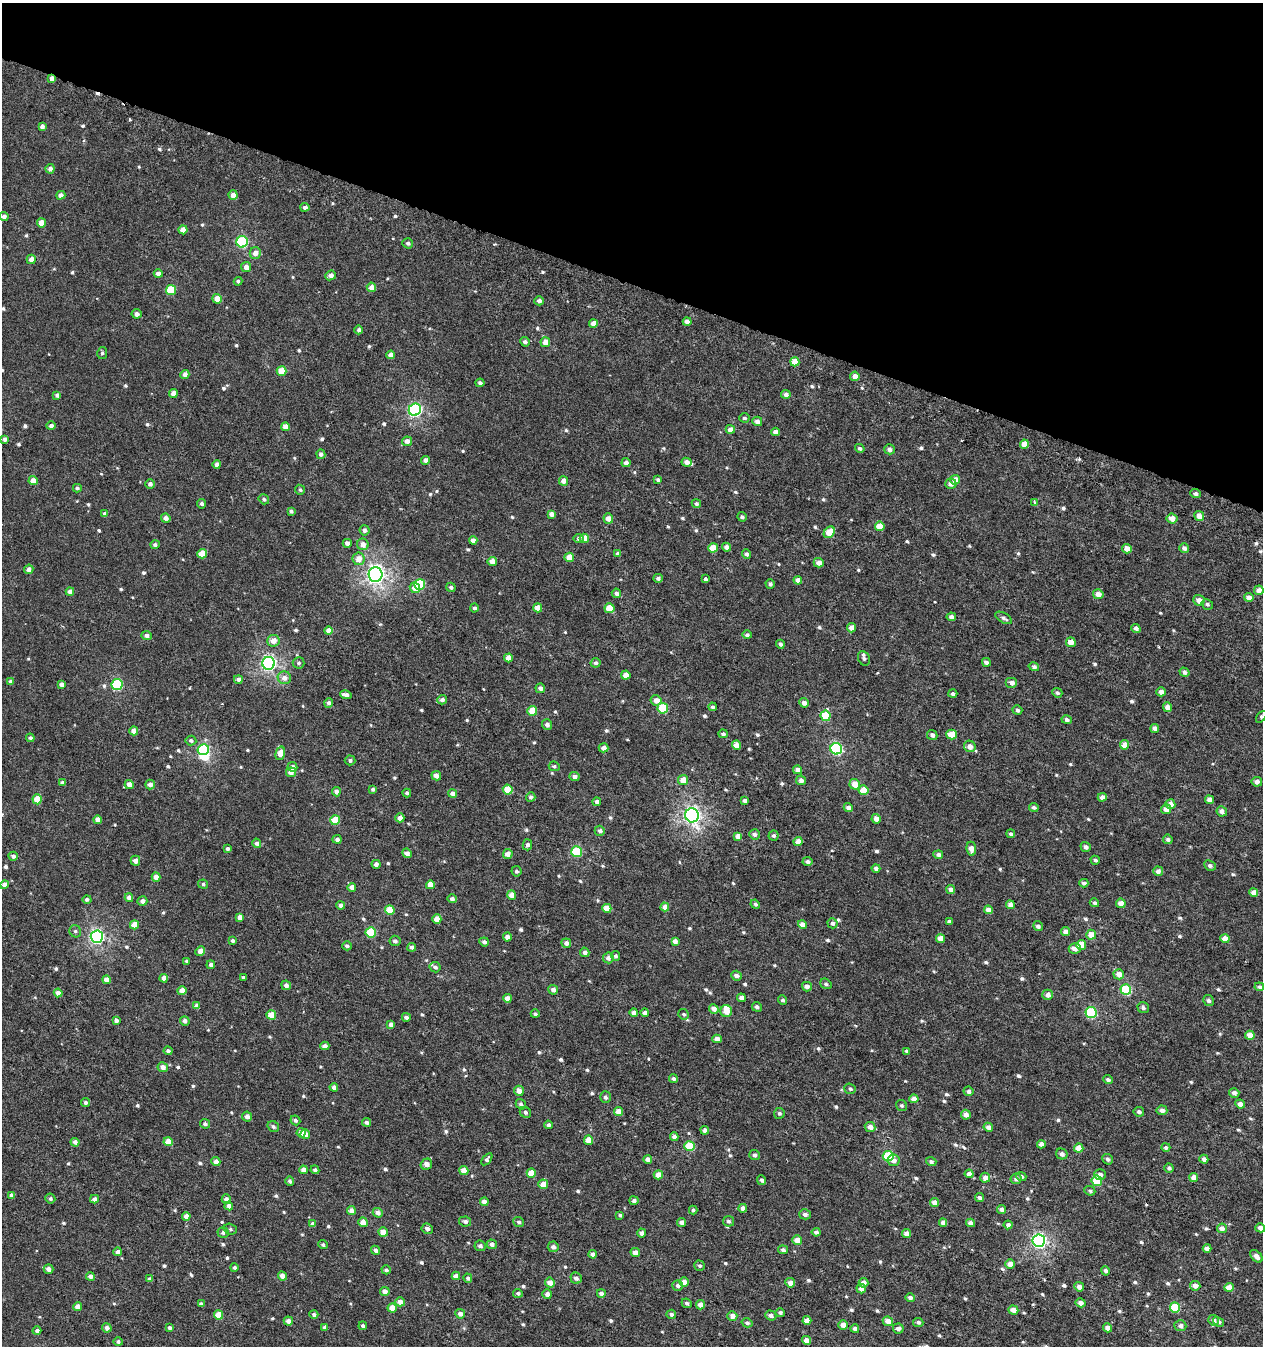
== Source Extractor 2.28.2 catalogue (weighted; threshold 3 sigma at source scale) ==
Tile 2 of 4 x 4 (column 2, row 1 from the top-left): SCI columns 1553-2813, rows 4092-5435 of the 5616 x 5441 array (HDU 1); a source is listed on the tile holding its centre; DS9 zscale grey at full resolution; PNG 1265 x 1348 px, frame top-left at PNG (2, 3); each listed source drawn as its Kron ellipse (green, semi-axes under 4 px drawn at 4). Shown black and unused: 21% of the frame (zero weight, under 3 of 6 exposures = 3% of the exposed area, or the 3 px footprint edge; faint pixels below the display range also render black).
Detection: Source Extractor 2.28.2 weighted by HDU 2 'WHT'; one run over the whole footprint, this tile lists its part. Background 3.16e-04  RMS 0.0012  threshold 0.00471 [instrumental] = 3 sigma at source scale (4.09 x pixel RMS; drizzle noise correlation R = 1.36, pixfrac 0.8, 0.0396/0.0396 arcsec/px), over >= 5 px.
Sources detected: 734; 1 inside a brighter object's white glare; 2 cosmic-ray / hot-pixel residue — neither listed nor drawn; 5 inside a brighter listed object's ellipse — not listed separately; of the other 726, all 500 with FLUX_AUTO >= 0.221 (the completeness limit of this list) listed and drawn (226 fainter detections not listed), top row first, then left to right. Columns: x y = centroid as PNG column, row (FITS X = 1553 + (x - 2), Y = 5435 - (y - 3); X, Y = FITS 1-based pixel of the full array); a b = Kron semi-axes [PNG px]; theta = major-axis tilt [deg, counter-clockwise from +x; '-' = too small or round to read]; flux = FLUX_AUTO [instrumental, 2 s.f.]
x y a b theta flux
52 78 4 4 - 0.57
42 127 4 4 - 0.44
50 169 5 4 - 0.48
61 195 4 4 - 0.48
233 195 4 4 - 0.81
305 207 4 4 - 0.35
4 217 4 4 - 0.46
41 223 4 4 - 1.2
183 230 4 4 - 1
242 242 6 5 - 9.5
408 243 5 5 - 0.26
255 253 6 5 - 0.8
31 259 5 4 - 0.73
246 267 5 5 - 0.65
158 274 4 4 - 0.51
331 275 5 4 - 0.61
238 281 4 4 - 0.22
371 287 5 4 - 0.86
171 290 5 5 - 4.4
217 299 5 4 - 1.2
539 301 4 4 - 0.4
137 314 5 4 - 0.48
687 322 4 4 - 0.6
593 323 4 4 - 0.85
359 330 4 4 - 0.29
525 342 5 4 - 0.29
545 342 5 5 - 0.86
102 353 6 5 - 0.23
391 355 4 4 - 0.8
795 362 4 4 - 1.5
281 371 5 5 - 2.3
185 374 4 4 - 0.57
855 376 4 4 - 0.7
480 383 4 4 - 0.31
173 393 4 4 - 0.86
786 394 5 4 - 0.44
57 395 4 4 - 0.34
415 410 6 6 - 18
744 418 5 4 - 0.23
757 421 5 4 - 0.54
51 426 4 4 - 0.42
285 427 4 4 - 0.82
730 429 4 4 - 0.81
776 432 4 4 - 0.69
5 439 4 4 - 0.35
407 441 5 5 - 0.65
1024 444 4 4 - 1.2
860 448 5 4 - 0.26
890 449 5 5 - 0.43
321 454 4 4 - 0.34
425 460 4 4 - 0.51
686 462 5 4 - 0.57
626 463 4 4 - 0.5
217 465 4 4 - 0.61
658 480 4 3 - 0.25
955 480 5 5 - 0.9
33 481 4 4 - 0.9
563 481 5 4 - 0.76
150 484 5 5 - 0.44
951 484 6 5 - 0.43
77 488 4 4 - 0.25
300 490 5 5 - 0.26
1195 494 5 4 - 0.32
264 499 5 4 - 0.24
1034 502 4 3 - 0.22
202 504 5 4 - 0.34
696 504 5 4 - 0.24
291 511 4 3 - 0.25
105 514 4 4 - 0.49
551 514 4 4 - 0.53
1199 516 5 5 - 0.88
742 517 5 4 - 0.27
166 518 5 4 - 0.46
608 518 5 5 - 0.75
1172 518 5 5 - 0.91
880 526 5 4 - 1.5
364 530 5 5 - 0.36
829 532 6 5 - 1.9
579 538 5 4 - 0.3
584 538 4 4 - 1.1
473 540 4 4 - 0.58
347 543 4 4 - 0.49
363 544 6 5 - 0.74
155 545 5 4 - 0.26
727 547 5 4 - 0.57
713 548 4 4 - 2
1184 548 5 4 - 0.45
1127 549 5 4 - 1
202 554 5 5 - 2
617 554 4 4 - 0.32
746 554 5 4 - 0.34
569 557 4 4 - 1.6
358 559 6 6 - 1.1
492 562 4 4 - 1.1
819 563 5 5 - 0.69
29 569 5 4 - 0.52
375 575 7 7 - 46
658 578 5 4 - 0.32
705 579 4 3 - 0.24
798 580 4 4 - 0.74
420 584 5 5 - 5.1
770 584 5 4 - 0.25
451 587 5 4 - 0.3
415 588 5 5 - 0.92
1259 590 5 4 - 0.84
70 592 4 4 - 0.56
616 593 5 4 - 0.4
1098 594 5 5 - 0.8
1249 597 5 4 - 0.68
1199 600 6 5 - 0.91
1207 604 6 5 - 0.26
474 608 4 4 - 0.24
538 608 4 4 - 1.1
610 608 5 5 - 2.2
951 617 4 4 - 0.5
1004 618 9 5 -30 0.34
851 628 4 4 - 0.74
1136 628 5 4 - 0.47
328 631 4 4 - 0.72
147 635 5 4 - 0.45
747 635 4 4 - 0.24
273 641 6 6 - 0.89
1071 642 5 4 - 1
780 644 4 4 - 0.25
508 658 4 4 - 0.83
864 658 7 5 -64 0.24
986 662 4 4 - 0.43
268 663 6 6 - 27
299 663 6 5 - 0.23
596 663 5 4 - 0.31
1034 667 5 4 - 0.29
1184 672 5 4 - 0.39
626 675 4 4 - 1.1
284 678 6 6 - 0.68
238 679 4 4 - 0.38
11 682 4 4 - 0.39
1012 683 6 5 - 0.46
61 684 4 4 - 0.44
117 684 5 5 - 9
540 688 5 4 - 0.47
1161 692 5 4 - 0.51
1057 693 5 4 - 0.25
953 694 4 4 - 0.25
346 695 6 4 -16 0.53
442 700 5 4 - 0.42
656 700 5 5 - 0.86
329 703 5 4 - 0.34
804 703 5 4 - 0.55
712 707 4 4 - 0.22
1167 707 5 4 - 0.64
663 708 5 5 - 5.5
1017 710 5 4 - 0.3
532 711 5 5 - 2.2
826 716 5 5 - 3.9
1261 717 7 4 49 0.31
1067 720 5 4 - 0.32
547 725 5 5 - 0.43
1155 728 4 4 - 0.52
134 731 4 4 - 0.76
723 734 5 4 - 0.29
952 734 5 5 - 2.2
932 735 5 5 - 0.35
30 738 4 4 - 0.29
191 740 5 5 - 0.29
736 745 4 4 - 1
1125 745 5 4 - 1.1
970 746 6 5 - 0.72
603 748 5 4 - 0.65
203 749 6 5 - 11
836 749 6 5 - 12
280 753 7 4 76 1
350 760 5 5 - 0.27
554 766 5 5 - 0.24
292 767 5 4 - 0.64
797 770 4 4 - 0.65
291 772 5 5 - 0.66
436 776 5 4 - 0.7
574 777 5 4 - 0.48
683 780 5 5 - 1.2
801 780 5 4 - 0.43
1257 782 5 5 - 0.55
62 783 4 4 - 0.39
855 784 5 5 - 1.3
129 785 4 4 - 0.78
150 785 5 5 - 0.6
373 789 4 3 - 0.26
508 790 5 5 - 2.4
863 790 5 5 - 2
336 792 5 4 - 0.49
407 793 4 3 - 0.25
452 794 4 4 - 0.62
531 797 4 4 - 0.28
1102 797 4 4 - 0.56
37 799 5 4 - 2.1
1210 800 4 4 - 0.76
745 801 4 3 - 0.4
597 802 4 4 - 0.51
1170 804 5 5 - 0.87
848 807 4 4 - 0.48
1034 807 5 4 - 0.26
1166 809 5 5 - 0.78
1222 811 5 5 - 0.62
692 815 7 6 - 39
400 818 4 4 - 0.79
876 819 5 4 - 0.76
98 820 4 4 - 0.71
335 820 5 5 - 2.8
600 831 5 5 - 0.38
755 834 5 5 - 0.39
1011 834 4 3 - 0.23
738 836 4 4 - 0.81
774 836 5 5 - 0.27
337 839 4 4 - 0.39
1168 839 5 4 - 0.32
798 842 4 4 - 0.84
257 843 5 4 - 0.4
527 845 5 4 - 0.34
1086 847 5 4 - 0.38
227 849 4 3 - 0.23
971 849 7 4 -83 1
577 851 5 5 - 6.8
407 853 5 4 - 0.53
508 854 5 4 - 0.84
938 855 5 4 - 0.35
13 856 4 4 - 0.37
1095 860 5 4 - 0.23
135 861 5 4 - 0.65
807 862 5 4 - 0.36
376 864 4 4 - 0.45
1210 865 6 5 - 0.29
876 868 4 4 - 0.34
516 871 5 5 - 0.27
1158 871 5 5 - 0.53
156 877 4 4 - 0.8
1084 883 4 4 - 0.3
203 884 5 4 - 0.23
5 885 4 4 - 0.58
430 885 4 4 - 1.1
352 887 4 4 - 0.79
951 890 4 4 - 0.5
1254 892 4 4 - 0.84
512 895 4 4 - 1.1
129 898 4 4 - 0.55
87 899 4 4 - 0.29
452 899 4 4 - 0.36
142 901 5 4 - 0.5
1094 903 5 4 - 0.25
1121 903 5 4 - 0.83
755 904 5 4 - 0.22
341 905 4 4 - 0.51
1010 905 4 4 - 0.73
665 907 4 4 - 0.79
607 908 5 4 - 1.4
390 910 5 4 - 2.4
988 910 4 4 - 0.77
240 917 4 4 - 0.56
437 919 4 4 - 1.1
949 921 4 3 - 0.24
832 923 5 5 - 0.35
803 924 5 4 - 0.68
134 925 4 4 - 1.5
1038 926 5 4 - 0.36
75 931 6 5 - 0.24
371 932 5 5 - 4.6
1065 932 4 4 - 0.7
1091 935 5 5 - 1.3
97 937 6 6 - 22
507 937 4 4 - 0.7
940 938 4 4 - 0.97
1225 939 4 4 - 1.1
233 941 4 4 - 0.24
395 941 5 5 - 0.33
675 941 4 4 - 0.47
484 942 5 4 - 0.36
566 943 5 4 - 0.4
1081 945 5 5 - 2.1
347 946 4 4 - 0.28
412 947 4 4 - 0.33
1075 948 6 5 - 0.71
200 951 5 4 - 0.74
585 952 5 4 - 0.49
615 956 5 4 - 0.22
608 958 5 5 - 0.51
187 961 4 3 - 0.23
211 965 4 4 - 0.32
435 967 6 5 - 0.29
1119 974 5 5 - 0.86
736 976 5 5 - 0.44
243 977 3 3 - 0.22
164 978 4 4 - 0.75
107 980 4 4 - 0.84
826 984 6 5 - 0.24
286 985 5 4 - 0.56
807 987 5 4 - 0.67
1259 987 5 4 - 0.24
553 990 5 5 - 0.46
1126 990 5 5 - 7.3
182 991 4 4 - 0.95
58 993 4 4 - 0.63
1048 995 5 5 - 0.58
507 998 4 4 - 0.63
741 998 4 4 - 0.59
783 1000 5 4 - 0.25
1208 1000 5 5 - 0.35
197 1006 4 4 - 0.62
757 1007 5 4 - 0.35
1143 1008 6 5 - 0.3
714 1009 5 4 - 0.66
726 1011 6 6 - 1
1091 1012 5 5 - 8.8
634 1013 4 4 - 0.45
645 1013 4 4 - 0.45
535 1014 4 3 - 0.23
684 1014 5 5 - 0.23
271 1015 5 5 - 1.4
406 1017 4 4 - 0.4
116 1021 4 4 - 0.37
185 1021 5 4 - 0.46
391 1025 4 4 - 0.67
1250 1035 4 4 - 1.2
717 1039 4 4 - 0.68
325 1046 4 4 - 0.51
168 1051 4 4 - 0.26
907 1051 4 3 - 0.24
163 1067 5 5 - 0.61
673 1079 4 4 - 0.32
1108 1080 5 4 - 0.29
334 1087 4 4 - 0.42
850 1089 6 5 - 0.22
519 1091 5 5 - 0.85
969 1091 5 4 - 0.39
1234 1093 5 5 - 0.48
606 1097 6 5 - 0.28
914 1099 4 4 - 0.89
85 1102 4 4 - 0.29
521 1104 5 4 - 0.32
1240 1104 5 4 - 0.61
902 1105 6 5 - 0.23
1162 1110 5 4 - 0.53
525 1112 6 5 - 0.27
618 1112 4 4 - 1.2
1139 1112 5 4 - 0.29
779 1113 5 5 - 0.24
966 1115 5 5 - 0.6
247 1117 5 5 - 0.45
295 1120 5 4 - 0.31
367 1122 4 4 - 0.34
205 1124 5 4 - 0.32
548 1125 4 4 - 0.32
273 1127 6 5 - 0.27
870 1127 5 5 - 0.67
988 1127 5 4 - 0.46
705 1130 4 4 - 0.56
301 1133 5 4 - 0.76
305 1134 5 4 - 0.75
674 1137 4 4 - 0.43
589 1140 5 4 - 1.4
75 1142 4 4 - 0.48
168 1142 4 4 - 1.3
1041 1144 4 4 - 0.67
690 1146 5 5 - 3.9
1166 1147 4 4 - 0.22
1079 1148 4 4 - 1.5
1062 1154 6 5 - 0.49
755 1155 5 5 - 0.31
888 1156 5 5 - 5.3
487 1159 7 4 52 0.3
648 1159 4 4 - 0.65
1108 1159 5 5 - 0.31
1204 1159 4 4 - 0.48
893 1160 6 6 - 0.57
216 1161 4 4 - 0.83
931 1162 5 4 - 0.28
426 1164 6 5 - 0.71
1169 1168 5 4 - 0.29
303 1170 4 4 - 0.71
315 1170 4 4 - 0.26
464 1170 4 4 - 0.97
531 1173 4 4 - 1.9
969 1174 4 4 - 0.78
658 1175 4 4 - 1.1
1100 1175 6 5 - 0.41
1021 1177 5 4 - 0.33
1194 1177 4 4 - 0.78
985 1178 5 5 - 0.87
1016 1179 5 5 - 0.47
761 1180 5 4 - 0.31
290 1181 4 4 - 0.27
1097 1181 5 5 - 4
543 1184 5 4 - 1.1
1090 1191 5 4 - 0.22
12 1195 4 4 - 0.49
980 1198 4 3 - 0.27
50 1199 5 5 - 0.24
95 1199 4 4 - 0.6
226 1199 5 4 - 0.58
634 1201 4 4 - 0.37
484 1202 4 4 - 0.71
934 1202 4 4 - 0.77
229 1206 4 4 - 0.63
743 1208 4 4 - 0.73
1001 1209 4 4 - 0.41
693 1210 4 3 - 0.22
351 1211 4 4 - 0.67
378 1213 5 4 - 0.58
805 1214 6 5 - 0.39
620 1215 4 3 - 0.25
186 1216 4 4 - 0.66
465 1221 6 5 - 0.34
728 1221 5 5 - 0.28
363 1222 5 4 - 0.95
519 1222 5 5 - 0.25
681 1222 4 4 - 0.54
943 1222 4 4 - 0.6
970 1223 4 4 - 0.53
313 1224 4 4 - 0.39
1008 1225 4 4 - 0.36
1222 1228 5 5 - 0.7
1260 1228 5 4 - 0.56
230 1229 7 5 -17 0.23
427 1229 6 5 - 0.38
383 1232 5 4 - 1.1
816 1232 4 4 - 0.38
223 1233 5 5 - 0.34
642 1233 4 4 - 0.43
906 1234 4 4 - 0.66
797 1240 5 4 - 0.95
1039 1241 6 6 - 27
492 1244 5 4 - 0.4
323 1245 5 4 - 0.23
480 1246 5 5 - 0.33
553 1247 5 5 - 0.42
1207 1248 4 4 - 0.7
375 1250 4 4 - 0.38
783 1250 5 4 - 0.31
118 1252 4 4 - 0.66
635 1252 5 4 - 0.7
593 1254 4 4 - 0.49
1256 1256 7 4 -46 0.63
1010 1264 5 4 - 0.84
700 1266 5 5 - 0.23
234 1267 4 4 - 0.26
48 1269 5 4 - 0.6
386 1270 5 4 - 0.28
1105 1271 4 4 - 0.32
90 1276 4 4 - 0.47
282 1276 4 4 - 0.77
456 1276 4 4 - 0.72
468 1278 4 4 - 0.26
576 1278 6 5 - 0.38
149 1279 4 4 - 0.35
684 1282 5 4 - 0.84
550 1283 5 4 - 0.8
790 1283 5 4 - 0.77
864 1283 5 5 - 0.62
678 1285 5 5 - 0.36
1195 1286 5 4 - 0.73
1079 1287 5 4 - 0.66
1229 1287 5 4 - 1.3
861 1288 5 4 - 0.65
385 1291 5 4 - 0.67
518 1293 5 4 - 0.23
601 1293 4 4 - 0.46
547 1294 5 5 - 0.59
910 1298 4 4 - 0.39
400 1302 5 4 - 0.85
687 1303 5 4 - 0.23
1081 1303 5 4 - 0.65
201 1304 4 3 - 0.37
701 1305 5 4 - 0.83
78 1306 4 4 - 0.8
1175 1307 5 5 - 5
392 1308 4 4 - 1.2
1013 1310 5 4 - 0.89
780 1313 5 4 - 0.28
314 1314 4 4 - 0.27
460 1314 5 4 - 0.54
671 1314 5 4 - 0.3
218 1315 4 4 - 1.8
771 1315 5 5 - 0.43
732 1316 5 4 - 0.71
807 1320 4 4 - 0.82
1213 1320 5 5 - 0.43
288 1321 5 4 - 0.6
888 1321 5 4 - 0.89
918 1322 5 4 - 0.28
1219 1322 6 4 -30 0.31
747 1323 5 4 - 0.31
843 1325 5 4 - 0.78
363 1326 4 4 - 0.26
1180 1326 6 5 - 0.51
325 1327 4 4 - 0.25
107 1328 5 4 - 0.49
169 1328 4 3 - 0.26
898 1328 5 5 - 0.5
1108 1328 4 4 - 0.89
855 1329 4 4 - 0.49
37 1331 4 4 - 0.36
806 1340 4 4 - 0.73
118 1342 4 4 - 0.28
Overlapping masked pixels (flux is a lower limit): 1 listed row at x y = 52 78
Isophote crosses this tile's border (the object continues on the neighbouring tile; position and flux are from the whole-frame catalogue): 2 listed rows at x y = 1261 717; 1260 1228